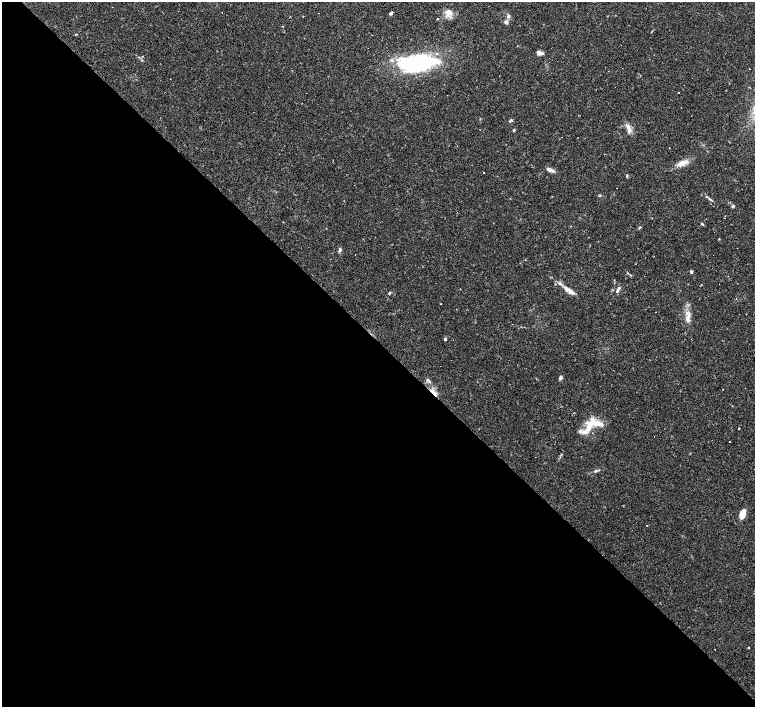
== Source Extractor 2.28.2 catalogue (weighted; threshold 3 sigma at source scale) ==
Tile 9 of 4 x 4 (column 1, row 3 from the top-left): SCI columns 1-1505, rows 1563-2972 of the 6021 x 6009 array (HDU 1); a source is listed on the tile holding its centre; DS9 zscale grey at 2 x 2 block average (1 PNG px = mean of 2 x 2 image px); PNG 757 x 709 px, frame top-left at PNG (2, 2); no overlay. Shown black and unused: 52% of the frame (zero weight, under 2 of 3 exposures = <1% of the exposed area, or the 3 px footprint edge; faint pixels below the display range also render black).
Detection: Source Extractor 2.28.2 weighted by HDU 2 'WHT'; one run over the whole footprint, this tile lists its part. Background 0.0388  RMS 0.0031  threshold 0.0141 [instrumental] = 3 sigma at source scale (4.5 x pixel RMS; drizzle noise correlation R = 1.50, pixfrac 1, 0.0396/0.0396 arcsec/px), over >= 5 px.
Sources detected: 67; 19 cosmic-ray / hot-pixel residue — not listed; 9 inside a brighter listed object's ellipse — not listed separately; the other 39 listed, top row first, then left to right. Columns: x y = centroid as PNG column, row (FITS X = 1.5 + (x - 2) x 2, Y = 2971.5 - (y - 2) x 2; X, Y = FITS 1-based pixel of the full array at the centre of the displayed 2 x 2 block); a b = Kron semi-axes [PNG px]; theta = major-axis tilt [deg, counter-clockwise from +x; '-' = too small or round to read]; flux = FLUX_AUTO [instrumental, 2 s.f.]
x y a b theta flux
391 13 4 3 - 1.7
448 13 11 8 68 5.5
508 16 5 4 - 1.6
437 19 2 2 - 0.61
506 22 6 4 8 1.6
539 53 6 5 - 2
417 63 38 16 6 90
615 87 2 2 - 0.24
679 93 2 2 - 0.45
511 120 5 3 - 1
514 130 4 3 - 0.7
629 130 11 5 -70 3.7
682 163 14 6 17 6
551 170 11 4 -21 3.1
484 172 2 2 - 3.6
627 176 4 2 - 0.72
600 195 3 2 - 0.48
710 199 7 3 -41 1.4
733 206 4 3 - 1.4
702 224 5 2 - 0.67
640 227 2 2 - 0.8
340 250 7 3 71 1.4
691 272 4 3 - 1.1
568 290 16 5 -33 6
617 291 4 4 - 1.3
389 293 4 3 - 0.83
440 304 2 2 - 0.4
688 319 12 5 80 4.5
445 339 2 2 - 1.7
560 378 4 3 - 1.8
429 381 8 3 -47 1.3
433 392 10 4 -51 4
589 426 18 9 65 11
739 429 2 2 - 4.5
729 442 2 2 - 0.5
596 471 5 3 - 1
742 514 11 6 71 6.9
646 525 2 2 - 0.28
748 648 2 2 - 0.52
Overlapping masked pixels (flux is a lower limit): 1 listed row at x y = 433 392